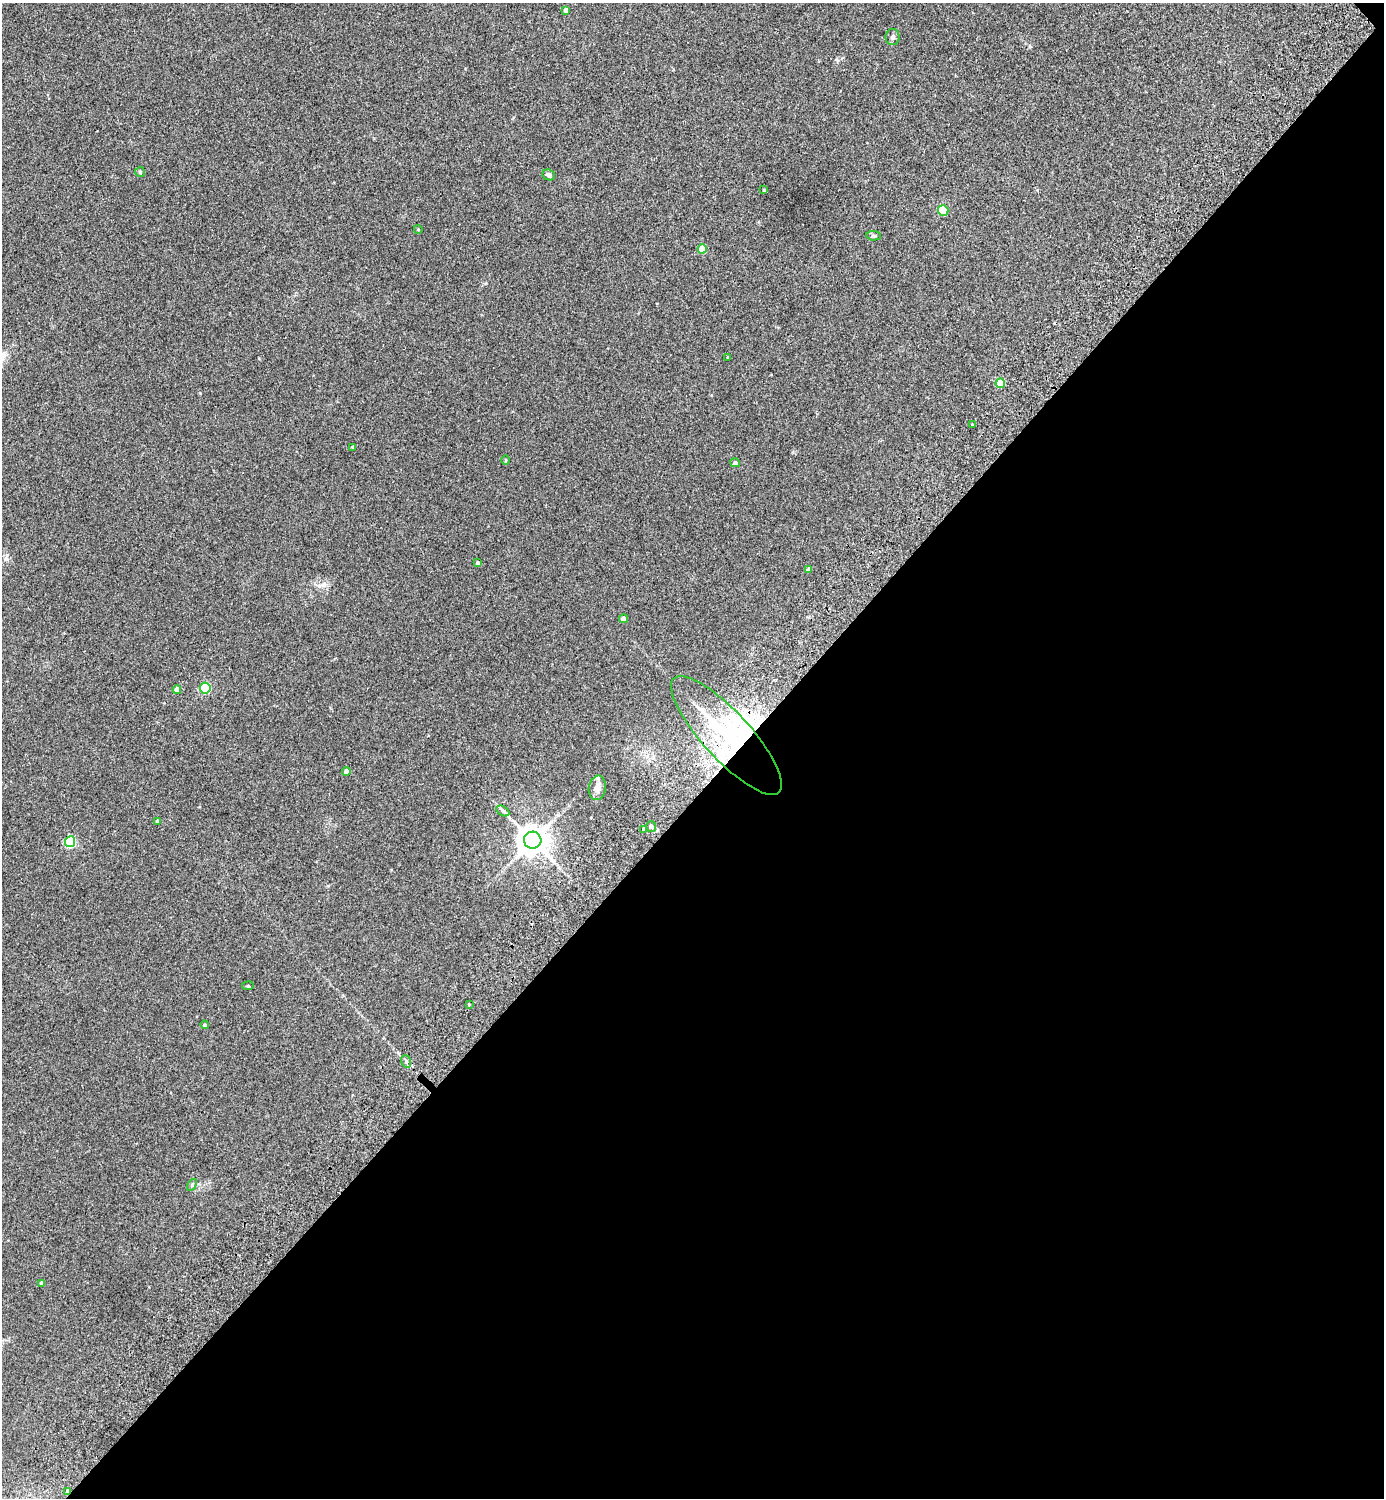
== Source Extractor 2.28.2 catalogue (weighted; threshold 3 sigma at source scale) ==
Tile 12 of 4 x 4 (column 4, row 3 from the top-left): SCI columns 4348-5729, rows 1540-3035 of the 6072 x 6072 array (HDU 1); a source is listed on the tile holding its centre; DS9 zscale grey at full resolution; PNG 1386 x 1500 px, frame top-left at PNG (2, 3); each listed source drawn as its Kron ellipse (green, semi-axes under 4 px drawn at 4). Shown black and unused: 47% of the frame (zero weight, under 2 of 3 exposures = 3% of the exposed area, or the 3 px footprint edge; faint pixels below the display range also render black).
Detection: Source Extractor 2.28.2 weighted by HDU 2 'WHT'; one run over the whole footprint, this tile lists its part. Background 0.0481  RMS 0.0088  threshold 0.0397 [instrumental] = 3 sigma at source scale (4.5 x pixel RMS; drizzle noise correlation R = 1.50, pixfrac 1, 0.05/0.05 arcsec/px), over >= 5 px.
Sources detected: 39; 3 inside a brighter listed object's ellipse — not listed separately; the other 36 listed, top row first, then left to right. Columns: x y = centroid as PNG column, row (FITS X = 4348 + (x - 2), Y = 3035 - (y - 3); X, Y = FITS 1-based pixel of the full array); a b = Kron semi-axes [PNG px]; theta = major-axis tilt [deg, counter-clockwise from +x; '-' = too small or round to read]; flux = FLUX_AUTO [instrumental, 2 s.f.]
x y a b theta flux
566 10 4 4 - 4.3
893 37 8 7 - 2.2
140 172 5 5 - 1.2
549 175 6 5 - 2.5
764 190 3 3 - 0.96
943 210 5 5 - 35
418 229 4 3 - 0.63
874 236 7 4 -5 1.4
702 249 4 4 - 13
728 357 3 2 - 0.75
1000 383 5 4 - 25
972 424 3 2 - 1.4
353 447 3 3 - 1.4
505 460 5 3 - 0.84
735 463 5 4 - 1.8
478 563 4 4 - 2.3
809 570 4 4 - 3.5
623 619 4 4 - 5.6
205 688 5 5 - 73
177 690 4 4 - 7.9
726 735 77 24 -47 120
346 771 4 4 - 4.3
597 788 12 8 80 6.6
503 811 7 4 -32 1.8
157 821 3 3 - 1.1
651 827 5 5 - 2
643 829 4 3 - 6.2
533 840 8 8 - 1500
70 842 5 5 - 64
248 986 6 3 7 0.96
469 1004 3 3 - 1.7
205 1025 4 4 - 1.4
406 1061 6 5 - 1.7
192 1185 6 4 59 1.4
41 1283 4 3 - 2
68 1491 4 3 - 3.3
Overlapping masked pixels (flux is a lower limit): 2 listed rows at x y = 726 735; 68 1491